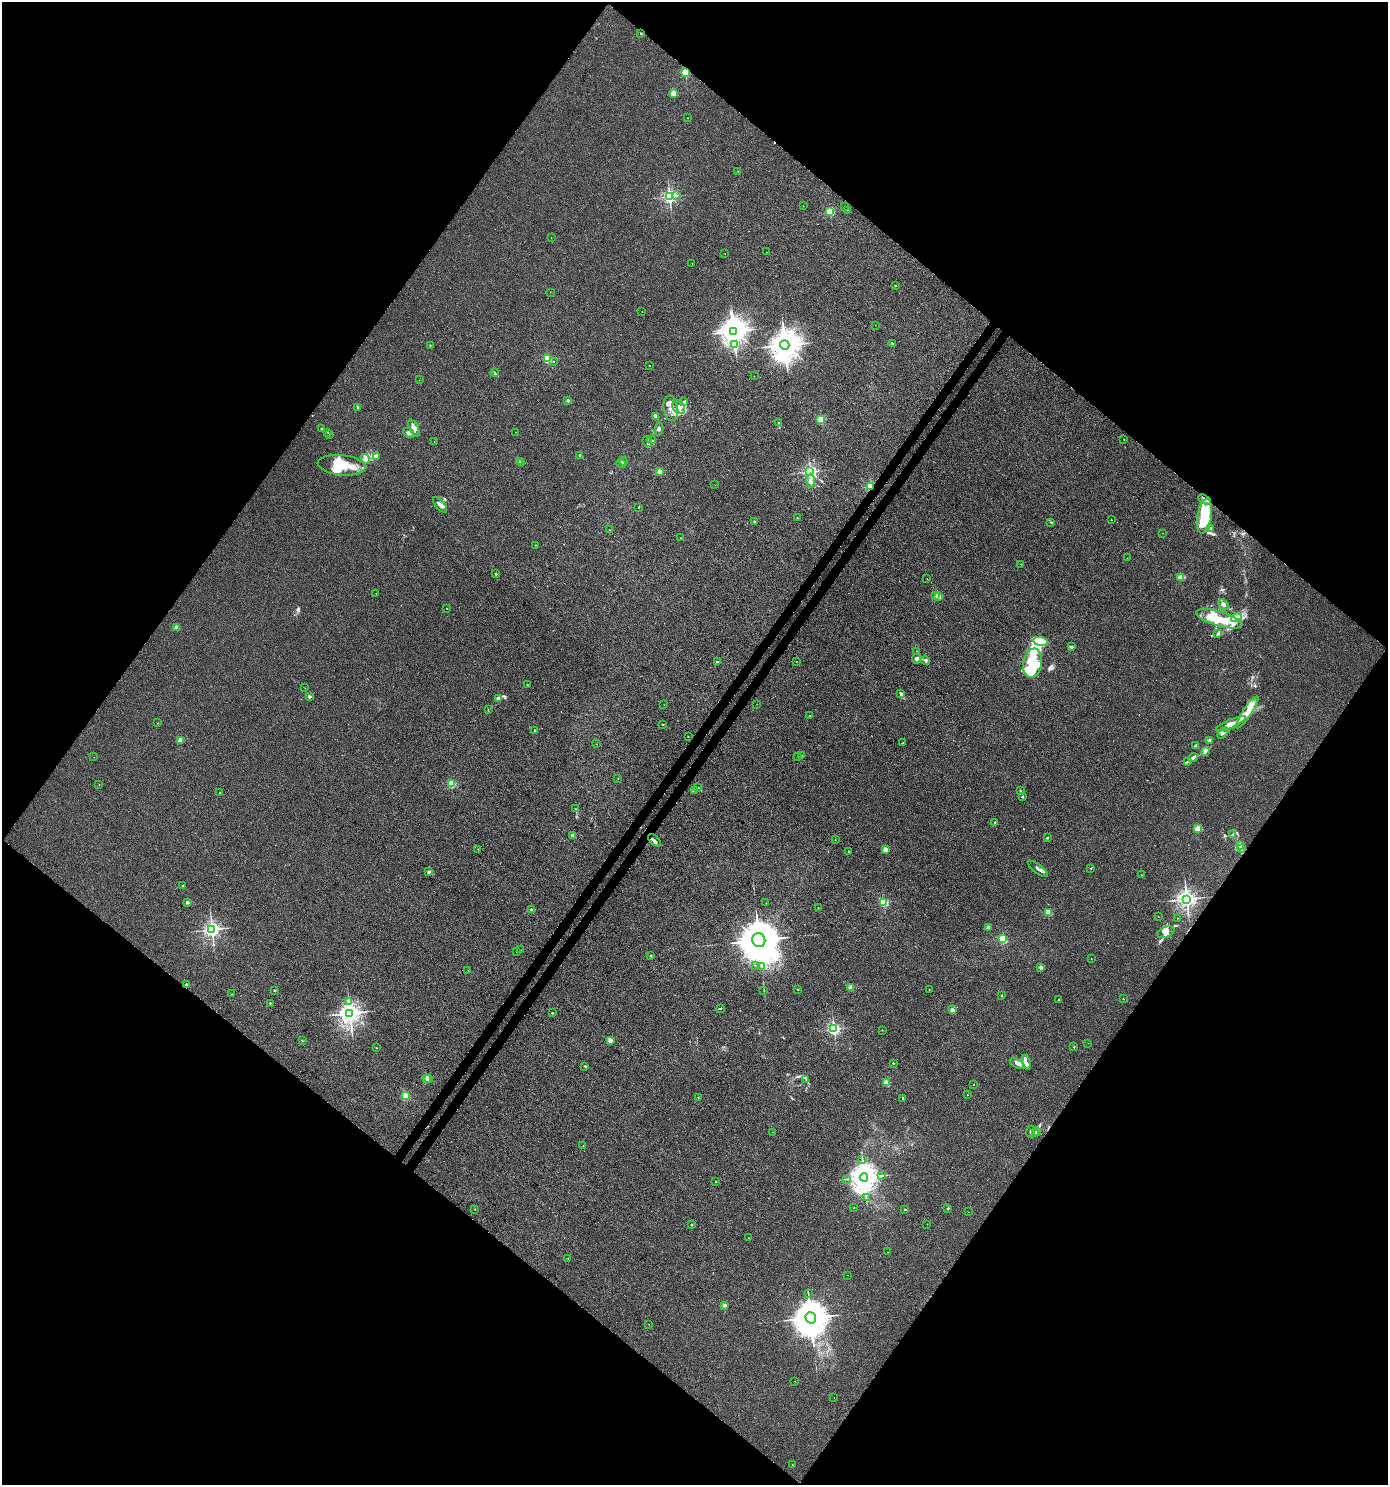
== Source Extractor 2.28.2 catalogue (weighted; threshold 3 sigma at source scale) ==
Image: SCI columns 225-5766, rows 45-5974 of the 6058 x 6012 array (HDU 1 of 3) = the unmasked area's bounding box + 8 px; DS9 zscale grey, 4 x 4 block average (1 PNG px = mean of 4 x 4 image px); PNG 1390 x 1487 px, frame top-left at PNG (2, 2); each listed source drawn as its Kron ellipse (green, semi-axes under 4 px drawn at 4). Shown black and unused: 50% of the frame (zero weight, under 3 of 4 exposures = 5% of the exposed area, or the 3 px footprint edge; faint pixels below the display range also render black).
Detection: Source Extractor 2.28.2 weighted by HDU 2 'WHT'. Background 0.00357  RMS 0.004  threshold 0.0181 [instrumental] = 3 sigma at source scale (4.5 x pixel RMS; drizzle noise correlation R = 1.50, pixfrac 1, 0.0396/0.0396 arcsec/px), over >= 5 px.
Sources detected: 261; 1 too faint to see at this stretch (4 x 4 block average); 5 inside a brighter object's white glare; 1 cosmic-ray / hot-pixel residue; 1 long thin detection or spike segment (spike, bleed or trail) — neither listed nor drawn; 1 coinciding with a brighter row at this scale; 15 inside a brighter listed object's ellipse — not listed separately; the other 237 listed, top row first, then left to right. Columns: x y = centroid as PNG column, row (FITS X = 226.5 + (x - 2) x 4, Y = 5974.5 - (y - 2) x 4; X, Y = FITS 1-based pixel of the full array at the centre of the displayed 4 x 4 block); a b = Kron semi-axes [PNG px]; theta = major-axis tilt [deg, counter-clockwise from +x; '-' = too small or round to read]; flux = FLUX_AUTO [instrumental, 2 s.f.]
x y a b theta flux
641 34 2 2 - 3.3
685 72 2 2 - 190
673 93 2 2 - 56
688 118 2 2 - 0.9
738 171 2 2 - 0.73
676 195 2 2 - 3.5
669 196 2 2 - 550
803 206 2 2 - 0.43
845 206 2 2 - 1.2
848 210 2 2 - 1.5
830 212 2 2 - 130
551 238 2 2 - 0.33
766 252 2 2 - 0.44
725 254 2 2 - 0.56
692 264 2 2 - 0.34
895 286 2 2 - 2.2
550 292 2 2 - 0.48
642 312 2 2 - 0.39
875 325 2 2 - 0.35
734 331 3 3 - 2000
892 343 2 2 - 4.7
430 345 2 2 - 3.5
735 345 4 3 - 5.6
785 345 5 4 - 4400
547 359 2 2 - 150
553 361 2 2 - 1.2
649 365 2 2 - 1.4
495 373 4 2 - 3.1
754 376 2 2 - 0.44
419 380 2 2 - 0.37
568 400 2 2 - 16
684 402 4 2 - 2.9
679 407 7 5 -52 16
358 408 2 2 - 11
671 408 13 7 -80 22
655 416 4 2 - 8.5
821 419 2 2 - 140
778 423 2 2 - 2.7
322 428 2 2 - 6.5
414 428 9 4 -63 13
659 429 6 2 77 3.3
328 432 2 2 - 0.68
515 432 2 2 - 0.5
409 433 6 3 -35 5.8
329 434 2 2 - 0.63
1124 439 2 2 - 0.8
651 440 4 2 - 3.1
647 441 5 2 - 2.7
434 442 2 2 - 0.47
580 455 2 2 - 10
376 456 4 2 - 2.5
365 459 5 3 - 6
623 461 4 3 - 3.2
519 462 2 2 - 23
522 462 2 2 - 1.3
621 463 5 3 - 4.2
342 465 24 10 -6 89
660 472 2 2 - 34
810 472 2 2 - 560
810 481 7 4 -90 10
715 485 2 2 - 0.7
870 486 2 2 - 290
1205 500 7 4 -30 8.3
440 505 9 3 -51 9.4
638 507 2 2 - 1.5
1205 516 17 7 80 170
797 518 2 2 - 1.7
1111 520 2 2 - 0.67
754 521 2 2 - 5.2
1051 522 2 2 - 2.7
1210 529 3 2 - 1.6
610 530 2 2 - 0.94
1162 533 2 2 - 0.57
681 538 2 2 - 0.91
535 545 2 2 - 1.1
1127 558 2 2 - 0.56
1021 564 2 2 - 1.3
496 574 2 2 - 4.6
1181 577 2 2 - 65
927 579 2 2 - 0.64
376 593 2 2 - 0.43
936 595 2 2 - 17
939 597 2 2 - 44
1224 604 6 4 -46 7.6
447 608 2 2 - 1.6
1237 618 6 2 17 5.5
1219 619 24 7 -17 140
176 627 2 2 - 43
1218 633 4 2 - 2.8
1040 641 7 4 -9 60
1071 647 2 2 - 14
916 651 2 2 - 0.67
916 659 5 4 - 7.4
925 660 4 3 - 4.2
796 661 2 2 - 0.6
717 662 2 2 - 8.6
1033 663 14 9 80 200
527 684 2 2 - 1.7
305 688 2 2 - 0.57
901 694 4 3 - 4.5
309 697 2 2 - 14
498 699 4 3 - 5.8
757 704 2 2 - 0.43
664 705 2 2 - 0.47
488 709 2 2 - 0.71
1247 712 19 4 56 32
810 716 2 2 - 7.7
158 723 2 2 - 1.9
663 724 2 2 - 2.9
1231 724 16 4 23 30
535 730 2 2 - 3
1223 733 6 2 45 4
688 737 2 2 - 1.3
180 740 2 2 - 39
1209 741 4 3 - 3
903 743 2 2 - 1.1
596 744 2 2 - 0.76
1195 745 4 2 - 2.5
1206 751 3 2 - 1.4
802 755 2 2 - 1.7
797 756 2 2 - 1.5
94 757 2 2 - 0.42
1193 757 5 3 - 6
1188 761 3 2 - 2.5
618 779 2 2 - 0.68
99 784 2 2 - 0.92
451 784 2 2 - 120
698 787 2 2 - 2.9
694 791 2 2 - 8.4
1020 791 3 2 - 1.1
220 793 2 2 - 1.6
1022 797 3 2 - 1.5
575 809 2 2 - 0.77
995 822 2 2 - 4.3
1198 828 2 2 - 87
1233 834 2 2 - 0.87
573 835 2 2 - 21
1047 838 2 2 - 6.7
654 840 8 2 -41 5.2
835 840 2 2 - 0.96
1240 846 3 2 - 1.5
1241 848 2 2 - 1.4
478 849 2 2 - 1
886 849 2 2 - 43
848 851 2 2 - 2.3
1091 868 2 2 - 1.6
1038 869 12 2 -37 8.4
429 872 2 2 - 13
1141 875 2 2 - 1.1
183 885 2 2 - 3.9
1187 899 3 3 - 1200
187 902 2 2 - 17
884 902 2 2 - 180
766 903 2 2 - 0.82
818 907 2 2 - 1.1
532 909 2 2 - 9.3
1048 912 2 2 - 63
1158 916 2 2 - 0.82
1177 918 2 2 - 1.1
988 927 2 2 - 20
212 929 3 2 - 880
1166 932 9 5 23 17
1003 939 2 2 - 170
759 940 7 6 - 9700
520 950 2 2 - 1.1
516 952 2 2 - 1.4
651 956 2 2 - 5
1091 959 2 2 - 0.85
755 965 2 2 - 0.78
762 966 2 2 - 1.1
1041 967 2 2 - 25
468 970 2 2 - 0.72
187 985 2 2 - 14
851 987 2 2 - 40
798 989 2 2 - 3
929 989 2 2 - 1.1
275 990 2 2 - 6.1
764 990 2 2 - 0.7
231 994 2 2 - 0.54
1002 995 2 2 - 2.7
1123 999 2 2 - 2.9
1058 1000 2 2 - 4.3
348 1001 2 2 - 1.3
270 1003 2 2 - 3.7
721 1008 3 2 - 2
952 1010 2 2 - 30
350 1013 3 3 - 1800
552 1013 2 2 - 5
834 1029 2 2 - 460
882 1030 2 2 - 1.8
610 1040 2 2 - 29
302 1041 2 2 - 2.3
1088 1043 2 2 - 0.69
1074 1047 2 2 - 3.5
377 1048 2 2 - 1.2
893 1063 2 2 - 3.8
1026 1063 7 4 -80 11
1017 1064 8 3 -29 9.4
585 1066 2 2 - 6.2
426 1078 2 2 - 59
429 1079 2 2 - 12
806 1079 2 2 - 1.1
886 1083 2 2 - 63
974 1085 2 2 - 1.2
967 1095 2 2 - 0.78
406 1096 2 2 - 84
698 1097 2 2 - 2
903 1098 2 2 - 5.4
1030 1131 6 2 67 3.9
773 1132 2 2 - 0.44
1036 1132 2 2 - 1.8
1035 1134 2 2 - 1.3
583 1145 2 2 - 0.46
862 1159 3 2 - 1.3
882 1176 2 2 - 1.2
864 1177 4 4 - 3600
846 1179 2 2 - 0.96
716 1181 2 2 - 2.1
866 1198 2 2 - 0.95
854 1208 2 2 - 0.79
948 1208 2 2 - 5
475 1209 2 2 - 1.6
905 1209 2 2 - 4
968 1212 2 2 - 0.35
927 1224 2 2 - 0.81
691 1225 2 2 - 4.8
748 1238 2 2 - 0.64
888 1252 2 2 - 0.44
568 1258 2 2 - 1.4
847 1275 2 2 - 0.34
808 1294 2 2 - 1.1
724 1305 2 2 - 27
811 1318 6 5 - 6800
649 1324 2 2 - 0.59
795 1381 2 2 - 0.66
834 1398 2 2 - 0.57
792 1465 2 2 - 2.1
Overlapping masked pixels (flux is a lower limit): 3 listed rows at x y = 685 72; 870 486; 1205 500
Diffuse or blended objects may show on this block-average render without a row.